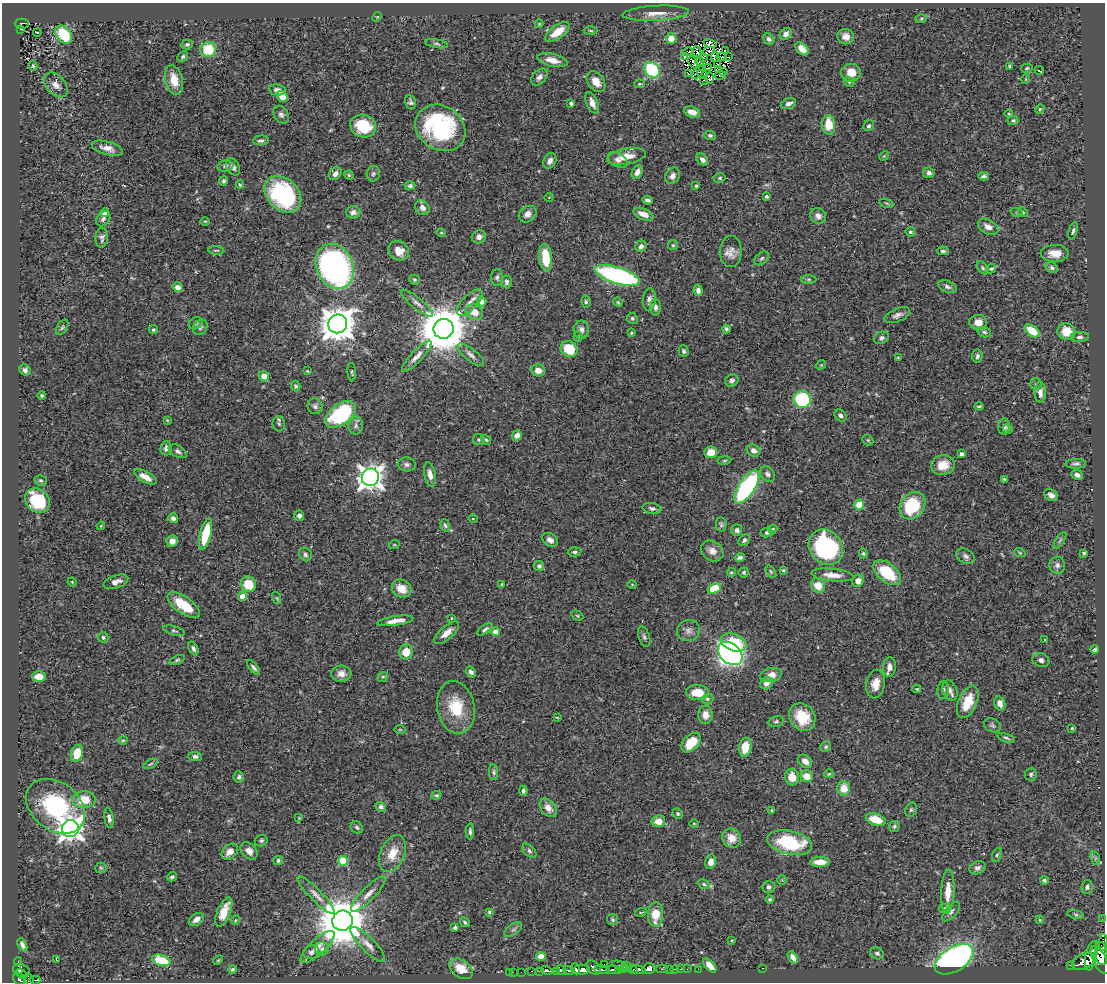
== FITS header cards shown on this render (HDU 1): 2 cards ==
NAXIS1  =                 1103
NAXIS2  =                  980

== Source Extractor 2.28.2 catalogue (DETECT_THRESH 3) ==
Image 1103 x 980 px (HDU 1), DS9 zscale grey, 1 PNG px = 1 image px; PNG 1107 x 984 px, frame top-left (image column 1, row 980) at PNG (2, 3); each listed source drawn as its Kron ellipse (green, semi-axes under 4 px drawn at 4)
Background 0.543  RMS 0.027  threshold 0.0821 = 3 sigma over >= 5 px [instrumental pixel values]
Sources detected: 435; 4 with non-positive FLUX_AUTO (blend fragments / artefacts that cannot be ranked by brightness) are neither listed nor drawn; the other 431 listed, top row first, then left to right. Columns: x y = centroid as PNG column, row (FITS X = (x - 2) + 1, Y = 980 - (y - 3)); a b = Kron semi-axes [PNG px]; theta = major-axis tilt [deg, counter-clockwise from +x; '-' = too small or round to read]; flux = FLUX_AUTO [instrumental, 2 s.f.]
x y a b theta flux
656 13 33 7 3 23
377 17 5 4 - 1.8
921 18 6 4 2 2.4
22 24 7 5 2 110
539 24 4 4 - 1.7
21 29 3 2 - 9.8
591 31 7 3 -1 2.2
558 32 14 6 36 32
37 33 4 2 - 3.2
64 34 10 7 -50 73
786 34 7 5 41 9.1
846 37 8 7 - 12
671 39 5 5 - 21
769 39 6 5 - 4.7
710 43 6 4 -15 4.5
187 44 6 5 - 3.8
436 44 12 4 -9 4.4
208 49 8 7 - 62
802 49 8 5 -46 16
688 51 4 2 - 1.1
697 51 5 2 - 1.4
709 51 6 2 14 1.8
725 51 3 2 - 1.1
684 56 3 3 - 5.6
183 57 6 4 45 3.3
715 57 5 3 - 2.8
722 57 5 2 - 2.5
728 57 3 2 - 1.5
703 58 3 3 - 1.9
552 60 15 6 -13 18
693 62 6 2 -63 1.9
700 62 4 2 - 1.3
717 64 3 2 - 1.5
33 66 5 4 - 2.6
1010 66 3 3 - 2.6
709 68 3 2 - 1.3
1027 68 6 4 17 2.6
718 69 2 2 - 2
652 70 8 7 - 120
1039 71 5 2 - 2.6
723 72 3 2 - 1
698 73 7 3 51 0.59
851 73 10 9 - 27
688 74 3 2 - 1.4
702 74 5 3 - 1.6
720 75 6 4 11 1.2
539 77 9 6 47 7.4
709 78 5 3 - 3.8
1026 79 5 3 - 1.3
174 80 15 8 -76 29
704 80 2 2 - 0.84
596 81 11 8 -53 20
849 82 5 4 - 2.7
639 84 5 4 - 2.2
56 85 14 9 -49 14
277 90 8 5 -9 8.9
282 96 6 5 - 31
410 102 7 5 -76 4.6
592 103 11 5 -67 12
571 104 3 3 - 5
789 104 8 5 17 7.5
1040 109 4 4 - 2.1
692 112 8 5 -16 17
1009 114 4 2 - 1.5
281 115 10 6 -54 5.8
1013 120 5 4 - 3.1
829 125 10 6 -86 37
363 126 13 11 -19 70
869 126 6 5 - 3.8
440 128 26 22 -33 230
710 135 6 4 -4 3.9
261 140 8 5 6 4.8
107 148 16 6 -16 15
884 156 5 4 - 1.8
626 157 20 8 11 24
702 159 6 5 - 8.3
618 160 10 7 -32 6.3
550 161 8 6 61 8.4
225 166 8 5 11 4
233 167 9 6 -62 8.7
637 172 7 5 62 11
929 173 6 5 - 5.5
335 174 7 5 44 7.9
373 174 8 6 79 4.4
349 175 5 4 - 2.2
673 176 8 7 - 9
983 176 5 3 - 3.7
720 178 6 4 15 3.1
224 181 5 4 - 3.6
240 185 4 3 - 2.5
410 186 5 4 - 4.5
696 186 3 3 - 3.2
283 194 21 15 -45 210
766 196 3 3 - 3.3
549 197 4 3 - 1.2
648 200 5 4 - 5.4
886 203 7 3 -19 2.3
422 208 8 6 -46 10
353 212 7 6 - 7.1
1023 212 5 4 - 2.6
105 213 4 4 - 15
1017 213 6 4 -19 3.1
528 214 9 7 38 9.7
643 214 11 5 -22 18
818 216 8 7 - 9.1
103 219 8 6 51 4.8
205 221 4 3 - 1.7
988 227 11 7 -31 13
1073 231 9 4 74 4.4
910 232 5 4 - 3.8
441 233 5 3 - 1.7
479 237 7 6 - 8
102 238 10 6 85 5.5
673 245 5 5 - 2.5
641 246 6 5 - 6.8
216 250 8 3 -5 2.4
399 251 11 9 -40 24
731 251 15 11 90 16
943 251 6 4 0 3.7
1055 253 14 8 1 21
546 258 14 6 -84 55
762 258 8 5 39 4
335 266 23 18 -67 690
983 268 7 4 -51 3.1
1052 268 7 4 -33 4.5
991 269 5 4 - 2.8
617 275 23 8 -17 360
497 277 8 6 89 4.7
808 279 8 4 0 3.2
414 280 5 5 - 2.8
507 282 6 5 - 5
178 287 5 4 - 10
947 287 10 5 -23 5.9
698 290 6 4 -82 6.2
649 300 11 6 82 8.1
482 302 4 4 - 14
586 302 6 4 -76 3.3
618 302 5 4 - 2.2
417 303 20 5 -39 10
470 303 17 7 47 13
655 307 8 5 -89 6.1
474 312 9 7 -30 23
897 315 13 6 22 8.5
632 318 5 5 - 3.4
978 322 9 7 -1 15
196 323 7 5 32 3.8
338 324 9 9 - 4000
62 327 8 5 58 3.6
200 327 8 6 54 4.6
444 329 10 10 - 9700
726 329 4 3 - 3.5
153 330 4 4 - 2.5
581 330 9 7 89 8.1
1032 331 8 5 -37 44
1066 331 9 8 - 34
984 332 7 5 -17 4.1
632 333 3 3 - 2.3
578 337 5 4 - 2.7
1080 337 9 5 4 4.9
881 338 8 6 25 5.2
569 349 9 7 -36 50
684 351 6 5 - 4.4
471 355 16 6 -39 9.5
417 356 21 5 47 13
977 356 7 5 84 4.5
898 358 3 3 - 1.7
821 365 5 4 - 2
25 370 6 5 - 5.7
538 370 7 6 - 15
307 371 3 2 - 1.5
352 372 9 3 -87 2.4
264 376 5 5 - 14
732 381 7 6 - 5.3
1036 384 5 5 - 3.4
296 386 5 4 - 3.1
1040 392 10 5 89 11
42 395 4 4 - 2.6
802 400 8 8 - 150
315 406 8 7 - 5.8
979 406 4 3 - 2.8
340 414 17 10 36 200
840 416 7 5 -44 5.9
167 420 4 3 - 1.5
279 424 7 6 - 4.4
356 426 9 7 82 5.7
1004 427 8 6 83 6.1
1008 429 5 4 - 3.5
517 435 5 4 - 16
478 439 5 5 - 2.5
486 440 5 3 - 2.6
868 440 6 5 - 2.5
166 448 7 5 88 7.3
178 451 10 6 -28 5.9
753 451 7 6 - 9.1
711 452 6 6 - 30
961 454 4 3 - 5.9
724 460 7 3 9 2.4
407 464 9 7 -7 5.9
1076 464 10 5 3 5.3
943 465 12 10 12 30
430 474 12 5 -79 10
767 474 8 6 -54 5.6
1077 475 6 4 -23 7
145 477 12 5 -29 18
371 477 9 8 - 1800
1004 479 4 3 - 2.3
41 480 6 5 - 2.9
747 487 19 8 56 270
1051 495 7 5 -29 8.4
37 501 13 11 -43 85
859 504 5 5 - 46
912 506 15 11 55 87
652 508 9 5 -11 5.5
299 516 5 5 - 6.8
173 518 5 4 - 6.3
473 518 4 3 - 1.8
721 524 7 5 -82 3.7
445 525 6 4 -73 3.9
101 526 4 3 - 1.9
773 529 4 4 - 1.9
737 530 5 5 - 5.1
767 533 6 5 - 3.9
205 534 16 5 77 75
550 540 8 6 -36 8.8
744 540 7 5 44 4
1060 540 9 3 56 3.3
172 541 5 5 - 11
394 545 5 3 - 1.6
826 547 19 16 -53 250
712 551 12 9 -34 13
575 552 7 4 4 3.9
863 553 5 3 - 2.5
1020 553 6 3 -19 2
1084 553 4 3 - 2.8
305 555 7 6 - 4.5
966 556 10 7 -30 7
740 558 5 3 - 5
1057 565 8 8 - 7.1
539 566 5 5 - 5
783 570 3 3 - 2.7
731 572 4 4 - 2
744 572 5 5 - 3
771 572 7 4 -59 2.5
887 573 16 9 -38 86
832 575 21 6 -6 21
858 581 6 6 - 11
72 582 4 3 - 1.6
116 582 13 6 18 13
248 584 8 7 - 41
502 584 4 3 - 1.6
632 584 5 3 - 1.4
818 586 7 7 - 26
714 588 7 5 21 69
402 589 10 8 -32 25
243 596 4 4 - 21
277 598 6 4 -70 2.4
184 605 19 8 -35 53
577 616 6 4 -30 2.6
451 618 3 2 - 1.4
395 621 18 4 9 16
485 629 9 4 36 4.5
174 631 11 4 -16 4.1
688 631 11 10 - 11
496 632 4 4 - 18
447 633 15 6 41 16
103 637 5 5 - 3.3
644 637 11 5 -72 5.5
1045 640 3 2 - 1.2
734 642 13 8 -22 66
193 649 7 4 -63 5.4
1094 649 4 3 - 2.5
406 652 8 7 - 29
730 653 13 10 -40 820
177 660 8 4 20 3.4
1041 660 8 7 - 6.3
889 667 10 6 84 13
253 668 9 4 -52 4.2
471 672 6 4 -53 6.4
341 674 10 8 2 12
771 675 11 7 14 15
39 677 7 5 -1 21
383 677 5 4 - 2.4
767 683 7 6 - 11
876 684 14 9 79 21
917 689 4 3 - 2.3
943 690 9 6 83 5.9
950 691 10 7 -68 7.4
697 692 11 7 -2 32
707 699 6 4 12 3.1
968 702 17 9 66 44
1000 703 7 5 -73 14
456 707 27 18 -79 69
705 715 9 7 -87 15
557 717 3 2 - 1.3
802 717 14 12 -52 54
776 721 8 5 16 3.7
992 725 9 6 -30 4.4
1072 728 4 3 - 1.8
400 729 5 3 - 1.5
1006 738 9 4 -19 3.8
123 740 4 3 - 2.2
691 743 11 7 44 39
745 747 9 6 80 29
825 747 5 5 - 3.3
77 753 9 6 74 39
195 756 7 4 -5 4.3
805 761 8 5 -40 12
150 764 7 4 27 2.4
494 772 8 4 -83 3.4
829 774 4 4 - 1.9
1031 774 6 6 - 3.8
807 776 6 6 - 22
239 777 6 5 - 4.4
792 777 8 7 - 24
844 788 7 6 - 28
523 791 5 3 - 3.9
437 795 5 4 - 3
84 800 12 8 2 46
56 806 32 24 -38 180
381 807 5 4 - 5.8
548 808 10 7 -52 13
911 810 7 5 73 3.8
772 811 4 3 - 2.2
678 814 5 5 - 3
109 818 10 4 -82 6.8
299 818 4 3 - 1.5
876 819 10 6 -19 33
658 821 7 6 - 17
694 823 5 3 - 1.6
894 826 5 5 - 3.5
357 827 6 5 - 4.3
70 829 9 8 - 1700
470 831 8 4 -90 4.7
732 838 10 9 - 21
261 841 6 6 - 3.6
789 843 22 12 -12 130
249 851 10 7 -44 11
529 851 8 5 -46 4.3
230 852 9 6 40 14
392 853 19 12 67 32
997 855 7 4 68 3.2
1095 858 7 4 -72 3.5
278 861 5 4 - 4.2
343 861 5 5 - 77
711 862 7 5 74 12
820 862 10 5 0 20
101 868 6 5 - 3.1
977 868 8 6 21 5.8
172 877 5 4 - 4.2
782 880 5 5 - 2.2
1044 880 4 3 - 3.1
704 884 6 4 -24 3.1
768 887 7 6 - 5.3
1087 887 7 5 87 4.7
948 891 22 6 87 26
368 894 23 6 45 16
316 895 26 6 -45 15
770 899 4 4 - 2.6
945 908 6 4 15 3
224 912 15 6 68 34
489 912 3 3 - 2.5
641 912 6 3 18 1.5
951 912 12 5 49 5.7
655 914 12 8 87 34
1076 914 8 4 -9 3.2
196 919 8 5 35 11
1102 919 2 2 - 5.8
236 920 5 3 - 1.6
613 920 5 5 - 2.9
1040 920 4 4 - 1.9
342 921 10 10 - 10000
465 922 5 3 - 2.9
455 927 4 3 - 4.8
513 930 10 5 36 5.3
732 941 3 2 - 2
1103 942 8 3 85 200
368 944 23 7 -45 15
22 945 7 4 -64 6
318 947 22 7 43 19
322 949 7 6 - 6.5
311 952 8 6 29 6.5
877 953 7 5 -26 4.8
1101 954 12 6 -81 1100
1091 956 15 5 78 730
541 957 4 4 - 41
793 957 7 4 -56 12
954 959 21 12 31 740
56 960 3 3 - 5.1
161 960 9 5 -17 62
218 960 5 3 - 2
1100 960 15 6 -63 1400
18 961 4 3 - 9.9
1083 961 12 7 27 1100
604 964 2 2 - 4.1
626 965 3 2 - 34
1071 965 3 2 - 32
621 966 9 3 -24 68
710 966 8 4 -48 18
594 968 8 6 -43 300
762 968 3 2 - 2.8
233 969 4 4 - 2.9
461 969 13 8 -36 33
576 969 5 3 - 390
633 969 5 3 - 170
649 969 6 5 - 520
662 969 6 2 0 18
670 969 3 2 - 19
674 969 2 2 - 6.6
680 969 3 2 - 4.4
687 969 3 2 - 3.1
698 969 2 2 - 7.4
21 970 8 6 -20 200
547 970 6 3 -13 130
561 970 6 3 -33 210
568 970 5 3 - 130
581 970 8 4 1 830
602 970 7 3 -8 170
612 970 6 3 -6 280
619 970 3 2 - 28
623 970 4 2 - 41
638 970 7 4 -8 220
532 971 3 2 - 27
540 971 3 2 - 30
557 971 3 2 - 46
509 972 2 2 - 3.4
513 972 2 2 - 3.6
521 972 2 2 - 8.5
21 974 6 2 -48 79
19 979 6 5 - 290
29 980 6 4 -67 130
35 980 5 2 - 63
At the frame edge (FLAGS 8, measured only in part): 3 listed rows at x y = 1103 942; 19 979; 29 980
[4 non-positive-flux detections neither listed nor drawn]